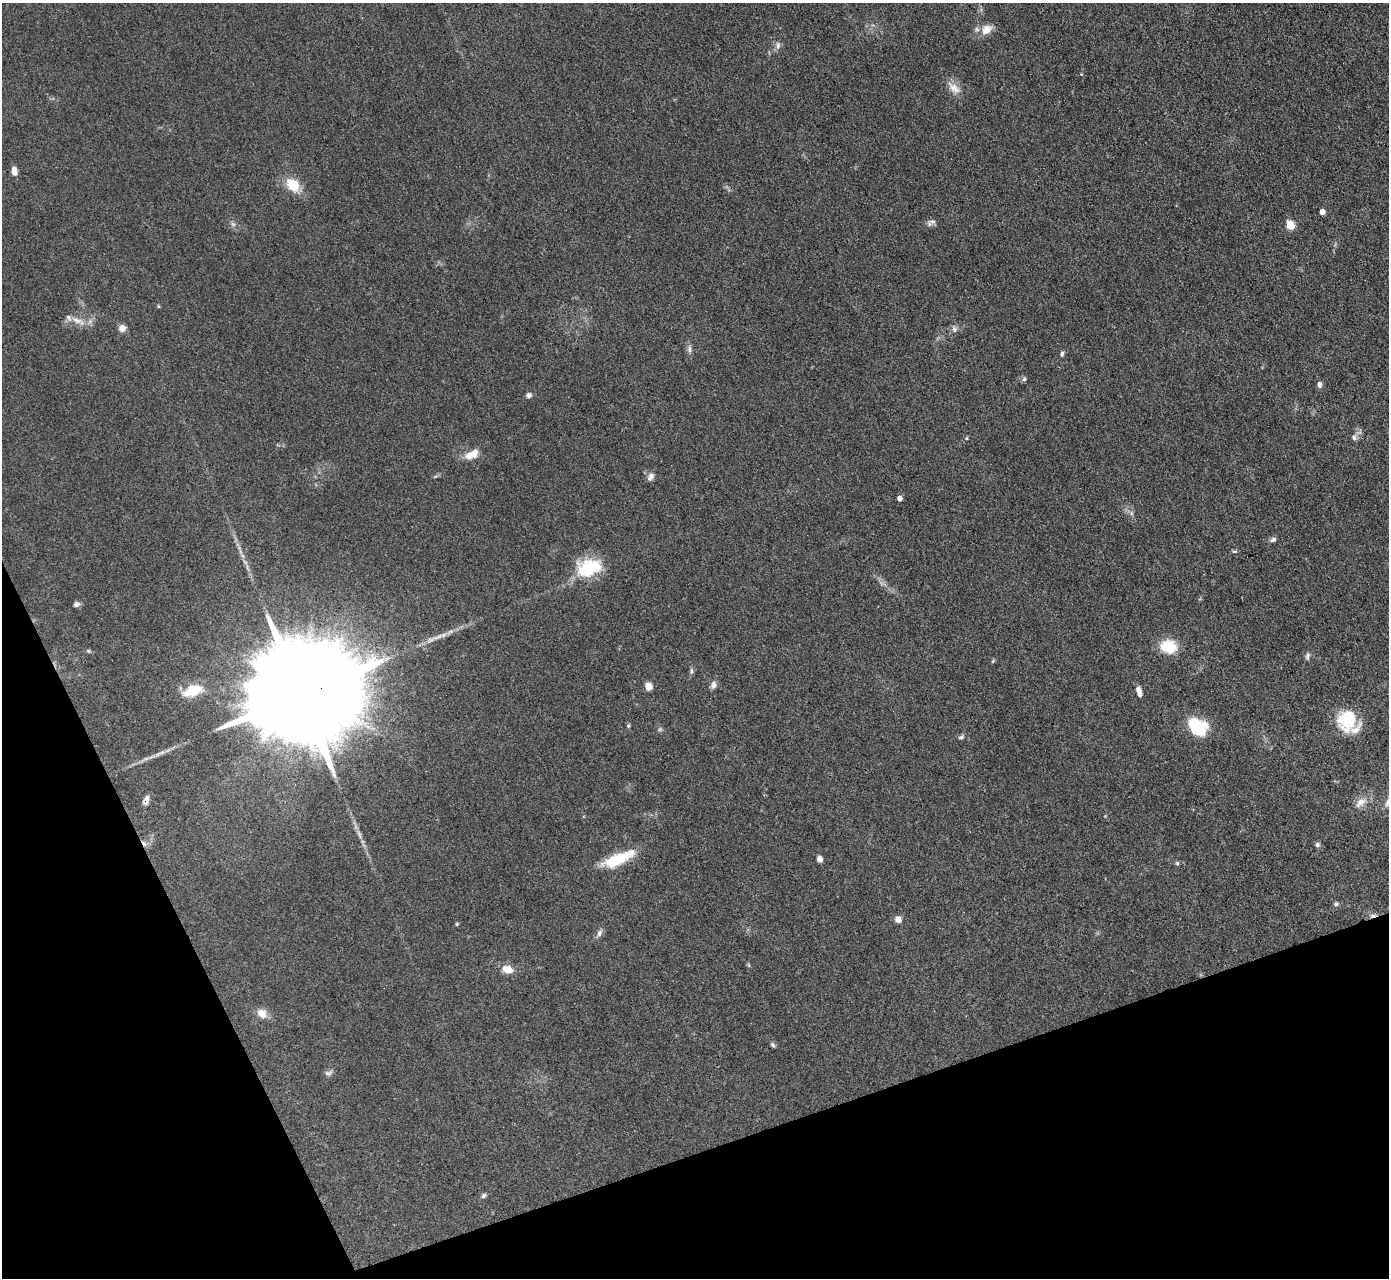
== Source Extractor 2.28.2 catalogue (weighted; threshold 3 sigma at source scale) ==
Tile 14 of 4 x 4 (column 2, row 4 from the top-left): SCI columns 1388-2774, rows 283-1558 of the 5549 x 5534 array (HDU 1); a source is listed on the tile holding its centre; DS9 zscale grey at full resolution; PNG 1391 x 1280 px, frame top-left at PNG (2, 3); no overlay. Shown black and unused: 18% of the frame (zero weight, under 3 of 4 exposures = <1% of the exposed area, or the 3 px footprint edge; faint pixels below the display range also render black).
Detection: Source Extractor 2.28.2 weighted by HDU 2 'WHT'; one run over the whole footprint, this tile lists its part. Background 0.0889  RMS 0.0061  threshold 0.0275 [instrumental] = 3 sigma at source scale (4.5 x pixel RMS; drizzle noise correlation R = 1.50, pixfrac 1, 0.05/0.05 arcsec/px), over >= 5 px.
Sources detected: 70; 1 too faint to see at this stretch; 2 inside a brighter object's white glare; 2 cosmic-ray / hot-pixel residue — not listed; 4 inside a brighter listed object's ellipse — not listed separately; the other 61 listed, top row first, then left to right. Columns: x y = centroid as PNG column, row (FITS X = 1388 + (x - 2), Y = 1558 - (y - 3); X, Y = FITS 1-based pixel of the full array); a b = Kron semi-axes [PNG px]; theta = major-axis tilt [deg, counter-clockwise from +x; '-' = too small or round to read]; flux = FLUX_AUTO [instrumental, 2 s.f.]
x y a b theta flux
986 29 17 11 42 6.5
778 45 10 5 77 2
954 88 21 10 -41 6.1
14 171 8 5 -79 4.4
293 185 13 10 -45 17
1322 212 4 4 - 4.2
932 221 10 6 -12 2.1
233 224 7 5 -32 1.4
1290 225 5 5 - 19
158 306 4 4 - 0.64
77 320 19 8 -23 5.7
122 328 7 6 - 4.5
954 329 8 6 55 2
689 349 11 4 -90 1.9
1062 354 7 4 81 1.2
1024 379 6 6 - 1.2
1319 384 8 5 -84 2.1
529 395 7 6 - 1.9
1354 437 8 6 -75 1.8
967 438 5 3 - 0.62
472 454 18 9 26 7.5
651 477 12 7 60 2.5
900 498 4 4 - 3.8
1131 513 6 4 -71 1.1
1273 540 8 6 31 1.5
1234 551 7 4 8 0.85
588 567 28 21 30 26
76 604 7 6 - 2.2
451 631 9 4 19 1.7
430 640 10 6 12 2.6
1168 647 17 14 -12 17
89 651 5 5 - 0.77
1308 656 10 5 77 1.5
993 661 6 4 46 0.74
691 671 9 4 90 1.3
713 685 10 7 84 2.4
648 686 7 6 - 6
1138 690 7 6 - 2.8
192 691 9 6 21 31
300 695 41 22 19 29000
1346 720 21 19 80 30
628 725 6 5 - 0.81
1197 727 21 16 -37 27
961 737 8 5 26 1.2
162 752 9 4 19 1.7
146 800 10 6 68 3.2
1360 802 18 10 40 5.7
359 834 14 4 -66 2.8
1317 845 6 6 - 1.3
820 859 6 5 - 2.6
615 860 29 14 22 20
1177 863 5 5 - 0.96
1336 904 6 6 - 1.2
898 919 5 5 - 6.2
457 924 4 4 - 0.74
599 933 10 6 65 2.2
507 969 13 8 -19 7.3
262 1013 11 9 -40 5.8
773 1045 7 5 -29 1
328 1073 11 6 0 1.7
483 1196 7 5 46 1.3
Overlapping masked pixels (flux is a lower limit): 2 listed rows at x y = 300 695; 146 800